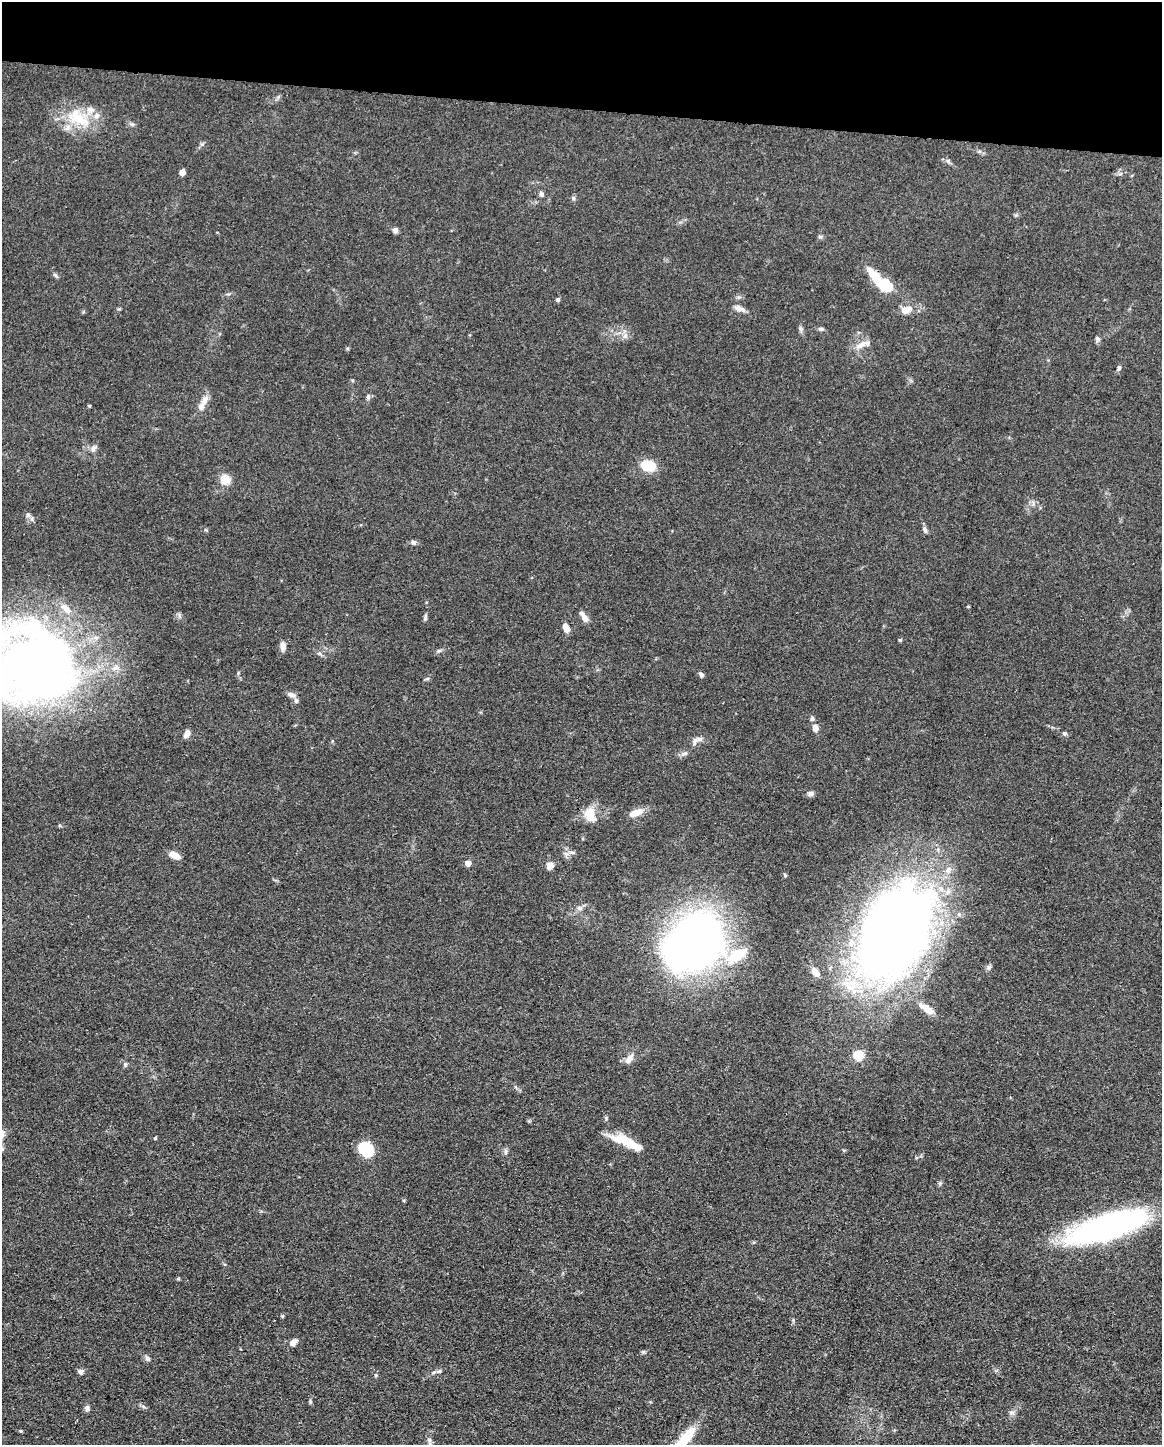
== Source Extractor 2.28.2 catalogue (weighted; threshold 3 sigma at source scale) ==
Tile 2 of 4 x 3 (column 2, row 1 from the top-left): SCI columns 1161-2320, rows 3110-4552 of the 4640 x 4662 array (HDU 1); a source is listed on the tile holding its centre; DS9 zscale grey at full resolution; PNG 1164 x 1447 px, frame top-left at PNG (2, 2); no overlay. Shown black and unused: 7% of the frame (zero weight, under 3 of 4 exposures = <1% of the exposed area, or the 3 px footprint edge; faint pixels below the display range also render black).
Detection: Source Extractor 2.28.2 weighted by HDU 2 'WHT'; one run over the whole footprint, this tile lists its part. Background 0.0779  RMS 0.006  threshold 0.0271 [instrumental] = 3 sigma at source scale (4.5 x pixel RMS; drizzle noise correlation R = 1.50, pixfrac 1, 0.05/0.05 arcsec/px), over >= 5 px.
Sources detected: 88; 3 inside a brighter object's white glare — not listed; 7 inside a brighter listed object's ellipse — not listed separately; the other 78 listed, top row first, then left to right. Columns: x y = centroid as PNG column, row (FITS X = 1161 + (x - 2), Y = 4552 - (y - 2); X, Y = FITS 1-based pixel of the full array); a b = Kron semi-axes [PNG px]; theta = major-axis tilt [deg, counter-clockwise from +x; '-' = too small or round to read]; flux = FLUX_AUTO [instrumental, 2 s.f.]
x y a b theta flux
78 118 37 18 -33 24
948 161 6 6 - 1.4
182 172 5 4 - 5.7
541 194 7 5 -62 1.6
573 198 6 5 - 1.1
395 230 7 7 - 1.8
55 275 7 4 -45 1.1
876 278 32 10 -54 15
558 299 5 5 - 1.2
740 309 14 6 -21 3.3
906 310 14 8 21 7.2
801 329 7 5 -73 1.4
821 329 8 5 -9 1.3
625 336 8 6 85 2.4
1097 338 8 5 -52 1.3
862 344 17 8 29 5.2
1119 368 7 5 73 1.5
368 397 7 5 -90 1.3
205 400 14 8 64 4.2
89 406 5 3 - 0.51
93 448 9 7 55 2.1
648 466 15 11 -6 14
225 479 10 10 - 7.5
28 515 7 6 - 1.7
925 530 9 5 -68 1.8
413 542 7 6 - 1.6
425 618 9 4 81 1.2
585 618 9 7 -48 3.4
566 628 10 6 -63 4.8
900 640 4 4 - 0.75
283 646 11 6 87 3.2
439 651 6 4 2 1
319 653 6 5 - 1.2
36 665 82 77 41 500
701 675 7 5 -41 1.6
427 679 6 4 2 0.9
291 695 12 6 -21 2.7
812 719 7 5 76 1.2
815 728 7 6 - 4
1065 733 6 5 - 1.1
187 734 10 6 65 2.8
699 739 11 7 5 2.7
685 753 9 5 17 1.8
811 794 8 6 5 2
636 812 18 7 22 7.1
590 815 19 13 -68 9.5
572 852 8 4 -2 1.4
174 855 12 6 -23 5.8
468 863 5 4 - 7
550 865 8 7 - 4.2
785 875 5 3 - 0.69
580 908 8 6 0 2
894 933 102 60 63 570
698 940 49 39 42 370
737 955 32 14 30 21
989 967 7 6 - 1.5
815 972 12 7 -53 3.6
926 1008 25 8 -34 7.4
859 1056 5 5 - 42
629 1059 14 8 48 4
125 1064 6 5 - 1
606 1118 6 3 -71 0.8
155 1138 4 3 - 0.62
627 1142 36 9 -24 18
2 1149 6 5 - 1.2
366 1149 17 14 -52 17
505 1152 7 4 89 1.2
940 1183 6 4 72 0.9
1108 1226 80 23 17 170
282 1316 5 4 - 0.75
293 1342 9 6 40 3.5
147 1358 8 5 -57 1.6
81 1372 7 7 - 1.9
434 1372 7 4 31 1.4
87 1408 7 6 - 1.7
1012 1413 9 5 -13 1.6
429 1440 7 5 -48 1.3
683 1441 47 12 51 24
Overlapping masked pixels (flux is a lower limit): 1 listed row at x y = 876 278
Isophote crosses this tile's border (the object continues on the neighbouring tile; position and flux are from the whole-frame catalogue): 3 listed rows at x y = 36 665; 2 1149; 683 1441
Unlisted compact peaks at least as high as the median listed source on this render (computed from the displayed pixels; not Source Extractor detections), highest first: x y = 21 1431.